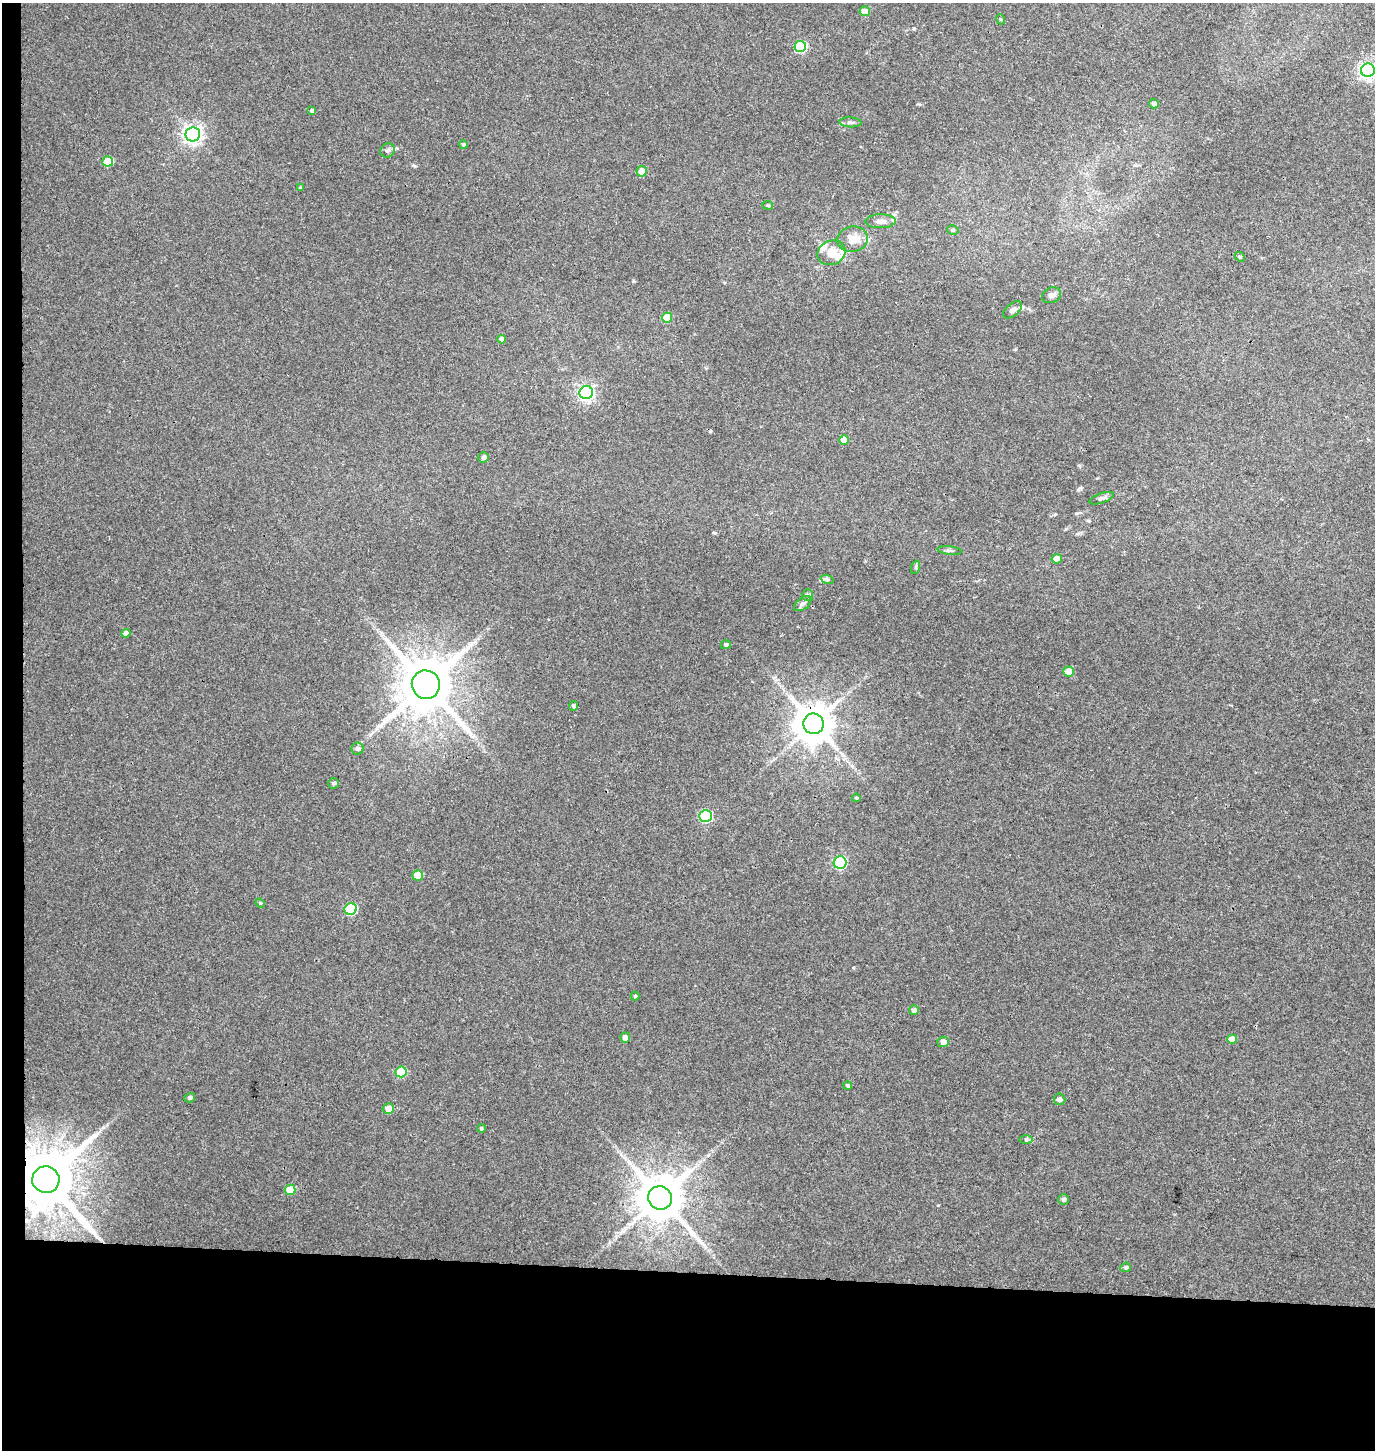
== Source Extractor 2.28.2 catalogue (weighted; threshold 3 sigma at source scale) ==
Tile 7 of 3 x 3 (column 1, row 3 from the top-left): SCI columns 271-1643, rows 12-1459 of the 4656 x 4358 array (HDU 1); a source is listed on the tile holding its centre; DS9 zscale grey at full resolution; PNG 1377 x 1452 px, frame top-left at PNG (2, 3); each listed source drawn as its Kron ellipse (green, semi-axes under 4 px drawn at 4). Shown black and unused: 14% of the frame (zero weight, under 3 of 4 exposures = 5% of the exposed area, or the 3 px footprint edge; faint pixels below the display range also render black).
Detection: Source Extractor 2.28.2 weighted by HDU 2 'WHT'; one run over the whole footprint, this tile lists its part. Background 0.0326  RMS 0.0041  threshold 0.0183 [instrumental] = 3 sigma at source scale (4.5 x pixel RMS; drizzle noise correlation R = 1.50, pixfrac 1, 0.0396/0.0396 arcsec/px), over >= 5 px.
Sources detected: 70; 1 cosmic-ray / hot-pixel residue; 1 long thin detection or spike segment (spike, bleed or trail) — neither listed nor drawn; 4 inside a brighter listed object's ellipse — not listed separately; the other 64 listed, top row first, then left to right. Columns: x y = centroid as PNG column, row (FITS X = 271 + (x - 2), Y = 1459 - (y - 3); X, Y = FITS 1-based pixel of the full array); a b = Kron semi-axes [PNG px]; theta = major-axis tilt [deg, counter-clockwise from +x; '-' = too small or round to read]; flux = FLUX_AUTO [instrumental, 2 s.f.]
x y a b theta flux
865 11 5 5 - 4.9
1000 19 5 3 - 0.39
800 46 6 5 - 30
1368 70 7 6 - 130
1154 104 5 4 - 1.3
312 111 4 4 - 0.99
850 122 11 5 -3 1.1
193 134 7 7 - 190
463 144 4 4 - 0.61
388 150 7 6 - 1.1
108 161 5 5 - 13
642 171 5 5 - 4.8
300 187 4 3 - 0.48
768 205 5 3 - 0.48
881 221 15 7 1 2.4
953 230 6 4 -12 0.69
853 239 15 13 9 5.1
831 253 14 12 23 5.5
1240 257 5 4 - 0.53
1052 295 10 7 24 1.9
1013 310 11 6 39 1.6
667 317 5 5 - 7.8
501 339 4 4 - 1.9
586 393 7 6 - 110
844 440 5 5 - 3.5
484 457 5 5 - 1.3
1101 498 12 5 19 1.2
949 551 12 4 -7 0.99
1057 559 5 5 - 2.7
916 567 7 4 72 0.66
827 579 6 4 -18 0.69
808 595 5 5 - 0.64
803 604 10 6 37 1.2
126 633 4 4 - 1.7
726 645 5 4 - 0.84
1069 671 5 5 - 5
426 685 14 14 - 2600
574 706 5 4 - 0.98
814 724 10 10 - 1100
357 749 6 6 - 1
334 783 5 5 - 0.95
856 798 4 3 - 0.47
706 816 6 6 - 37
840 862 6 6 - 46
418 875 5 5 - 7
260 903 5 4 - 0.49
351 909 6 5 - 27
635 996 4 4 - 0.5
914 1010 5 4 - 1.7
625 1038 5 5 - 2.2
1232 1039 5 4 - 4.8
943 1042 5 5 - 2
401 1072 5 5 - 14
848 1086 4 4 - 0.67
190 1098 5 4 - 1.1
1060 1099 6 5 - 1.2
388 1109 5 5 - 4
481 1128 4 4 - 0.62
1026 1140 7 4 0 0.68
46 1180 13 13 - 3700
290 1190 5 5 - 9
660 1198 12 11 - 1900
1063 1200 5 5 - 1
1126 1267 5 4 - 0.74
Overlapping masked pixels (flux is a lower limit): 2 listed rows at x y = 814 724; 46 1180
Isophote crosses this tile's border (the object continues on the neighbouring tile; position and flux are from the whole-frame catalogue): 1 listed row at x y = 1368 70